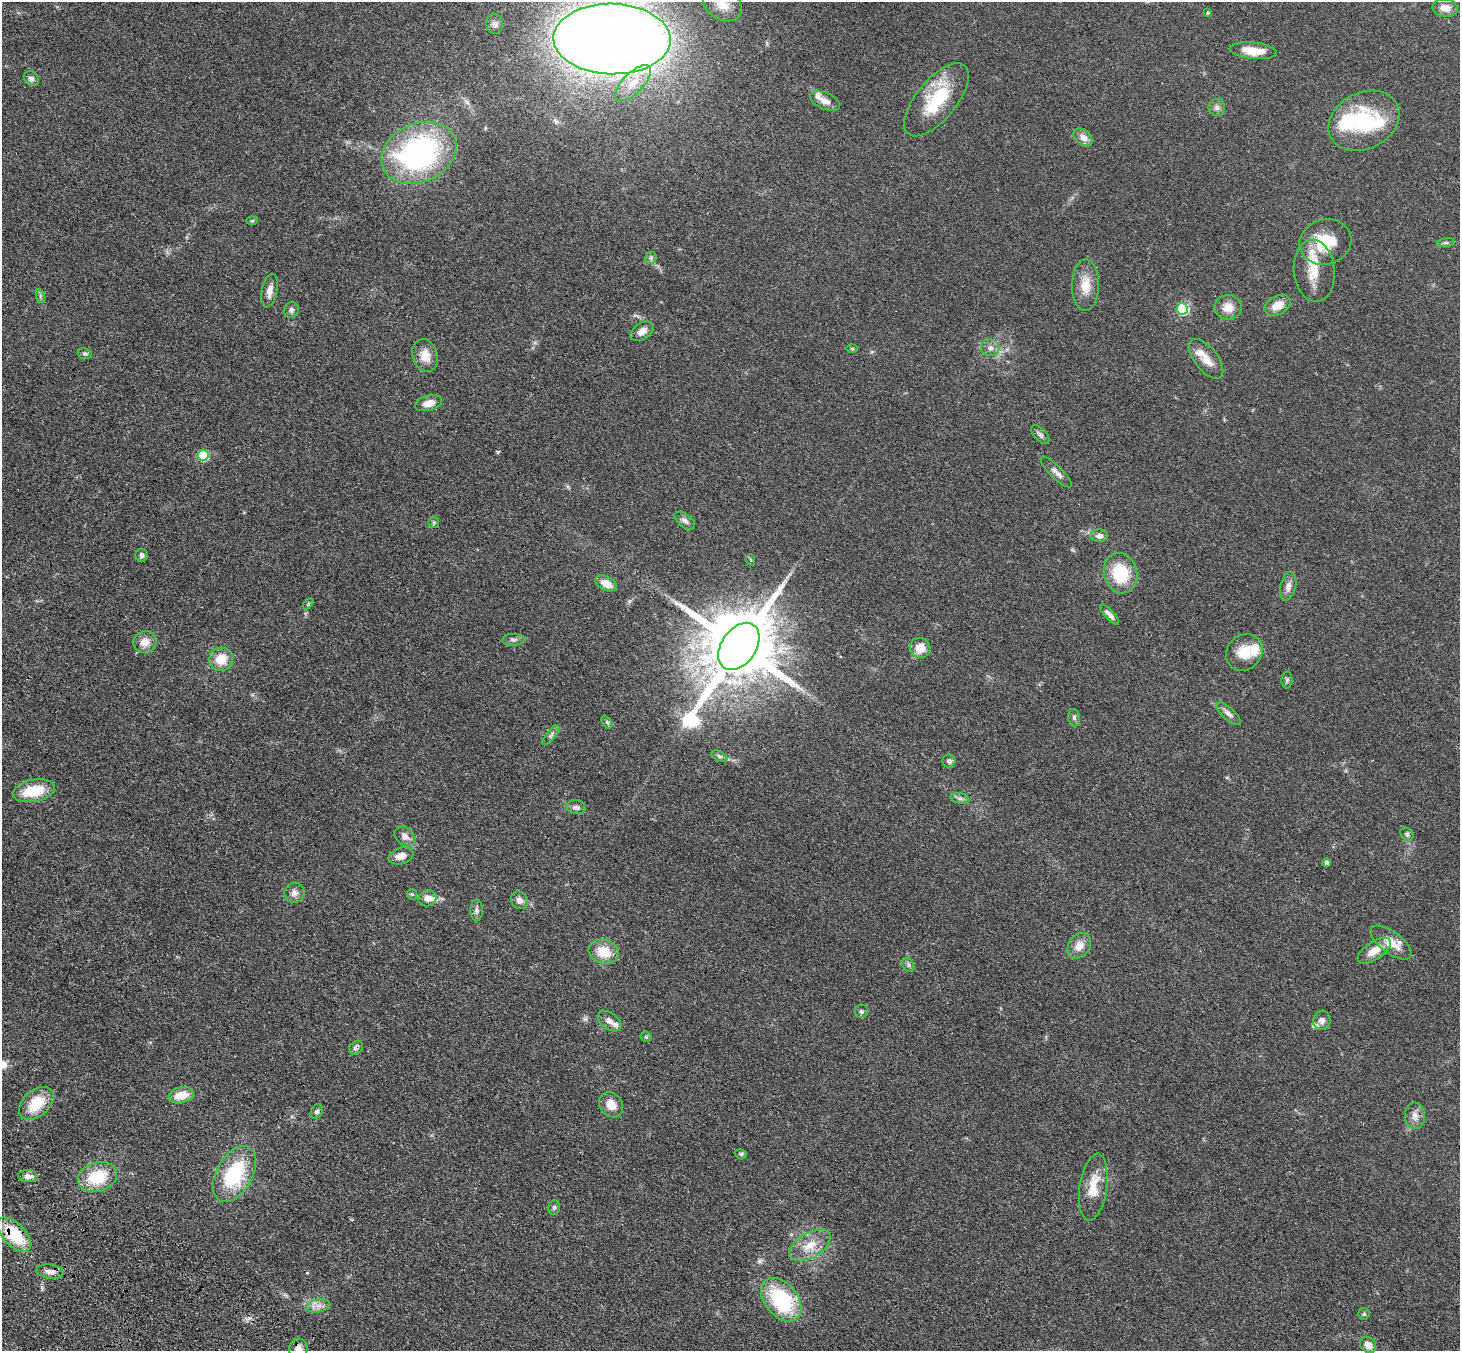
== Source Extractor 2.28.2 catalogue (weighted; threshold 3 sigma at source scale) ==
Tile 7 of 4 x 4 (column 3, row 2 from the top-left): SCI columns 2997-4454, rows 2950-4298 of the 5990 x 6038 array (HDU 1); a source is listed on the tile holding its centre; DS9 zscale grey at full resolution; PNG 1462 x 1353 px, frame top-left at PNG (2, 2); each listed source drawn as its Kron ellipse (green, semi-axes under 4 px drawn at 4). Shown black and unused: <1% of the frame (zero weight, under 3 of 4 exposures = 6% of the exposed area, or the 3 px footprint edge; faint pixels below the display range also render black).
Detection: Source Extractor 2.28.2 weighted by HDU 2 'WHT'; one run over the whole footprint, this tile lists its part. Background 0.0389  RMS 0.0045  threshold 0.0204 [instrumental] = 3 sigma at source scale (4.5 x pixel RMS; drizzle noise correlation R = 1.50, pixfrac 1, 0.05/0.05 arcsec/px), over >= 5 px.
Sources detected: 109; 1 inside a brighter object's white glare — neither listed nor drawn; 8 inside a brighter listed object's ellipse — not listed separately; the other 100 listed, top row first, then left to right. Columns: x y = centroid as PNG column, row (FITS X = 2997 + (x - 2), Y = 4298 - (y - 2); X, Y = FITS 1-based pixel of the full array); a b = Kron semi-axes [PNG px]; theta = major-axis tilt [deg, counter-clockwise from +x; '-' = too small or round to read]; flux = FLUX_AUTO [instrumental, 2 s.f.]
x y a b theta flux
722 4 21 15 -32 6.8
1445 8 12 9 -8 4.7
1207 13 3 3 - 0.55
494 24 10 8 -73 1.7
612 39 59 35 -1 1400
1253 51 23 8 -6 8.7
31 78 8 6 -43 1.7
633 83 23 10 45 7.4
936 100 44 20 50 24
825 101 16 8 -23 3.4
1217 107 8 8 - 1.7
1364 121 37 28 26 38
1083 137 11 7 -39 3.3
419 153 39 29 24 99
252 221 6 4 2 0.52
1325 242 26 22 17 16
1446 243 9 4 8 1
651 258 6 5 - 0.93
1314 271 31 20 -84 11
1086 285 26 13 89 8.4
270 291 17 7 78 3.7
40 296 7 4 -72 0.79
1277 305 14 9 29 6
1228 307 14 12 1 5.4
1182 309 6 5 - 35
291 310 8 7 - 1.4
642 331 13 8 33 3.5
852 348 5 3 - 0.5
990 348 9 8 - 2.4
85 354 7 5 -10 0.86
425 356 16 12 -74 5.8
1206 359 23 11 -51 6.4
429 403 14 7 15 4.4
1040 435 11 6 -45 1.5
203 455 5 5 - 24
1056 472 21 6 -45 2.7
685 521 12 6 -38 1.8
434 522 5 5 - 0.68
1099 536 9 6 4 2.3
142 555 6 6 - 1.2
751 560 6 3 -71 0.49
1121 573 20 16 -73 18
606 583 11 7 -26 5.8
1288 586 14 7 76 2.9
308 604 6 4 47 0.71
1109 615 13 4 -46 2.3
513 640 11 5 1 1.4
145 642 11 11 - 4.7
739 646 26 17 55 5800
920 648 10 10 - 6.1
1244 652 19 17 44 9.9
221 659 12 11 - 8.2
1287 680 8 5 89 0.92
1229 714 15 6 -43 2.3
1074 718 9 6 -79 1.2
607 722 7 4 -53 0.74
551 735 12 4 50 1.3
719 756 8 4 -26 1
949 761 6 6 - 1.4
34 791 21 11 11 15
960 798 9 5 -13 1.2
576 807 9 7 -7 1.8
1407 834 7 5 -49 1.1
405 836 11 9 -41 2.5
401 856 13 8 19 4
1327 863 4 4 - 2
294 893 10 10 - 2.6
412 894 5 4 - 0.61
427 898 9 8 - 3.1
519 900 9 8 - 2.4
476 910 11 6 -89 1.4
1391 943 24 11 -37 7.8
1079 946 14 10 53 4.8
1374 951 19 9 34 6.3
604 952 15 12 -16 11
908 965 7 5 -60 0.93
861 1011 6 6 - 0.92
610 1021 13 8 -36 2.5
1322 1021 9 8 - 2.4
646 1037 5 5 - 0.61
356 1048 7 6 - 1.4
181 1095 13 8 13 7.6
36 1103 20 13 41 13
611 1105 13 11 -51 5.1
317 1111 7 5 64 1.3
1415 1116 13 10 -86 3.1
741 1154 6 4 -14 0.75
234 1174 30 18 61 33
28 1176 10 6 -5 2.7
97 1177 20 14 17 18
1093 1187 34 13 82 11
554 1207 7 5 74 0.96
14 1235 21 11 -46 21
810 1245 23 12 31 8.3
50 1272 13 7 -7 2.6
781 1300 25 16 -51 35
318 1306 12 6 13 2.4
1364 1314 5 5 - 0.73
1368 1345 9 7 -44 3.2
298 1349 10 9 - 3.3
Overlapping masked pixels (flux is a lower limit): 2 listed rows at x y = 356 1048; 14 1235
Isophote crosses this tile's border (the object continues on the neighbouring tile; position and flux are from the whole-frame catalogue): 3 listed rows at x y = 722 4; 612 39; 298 1349